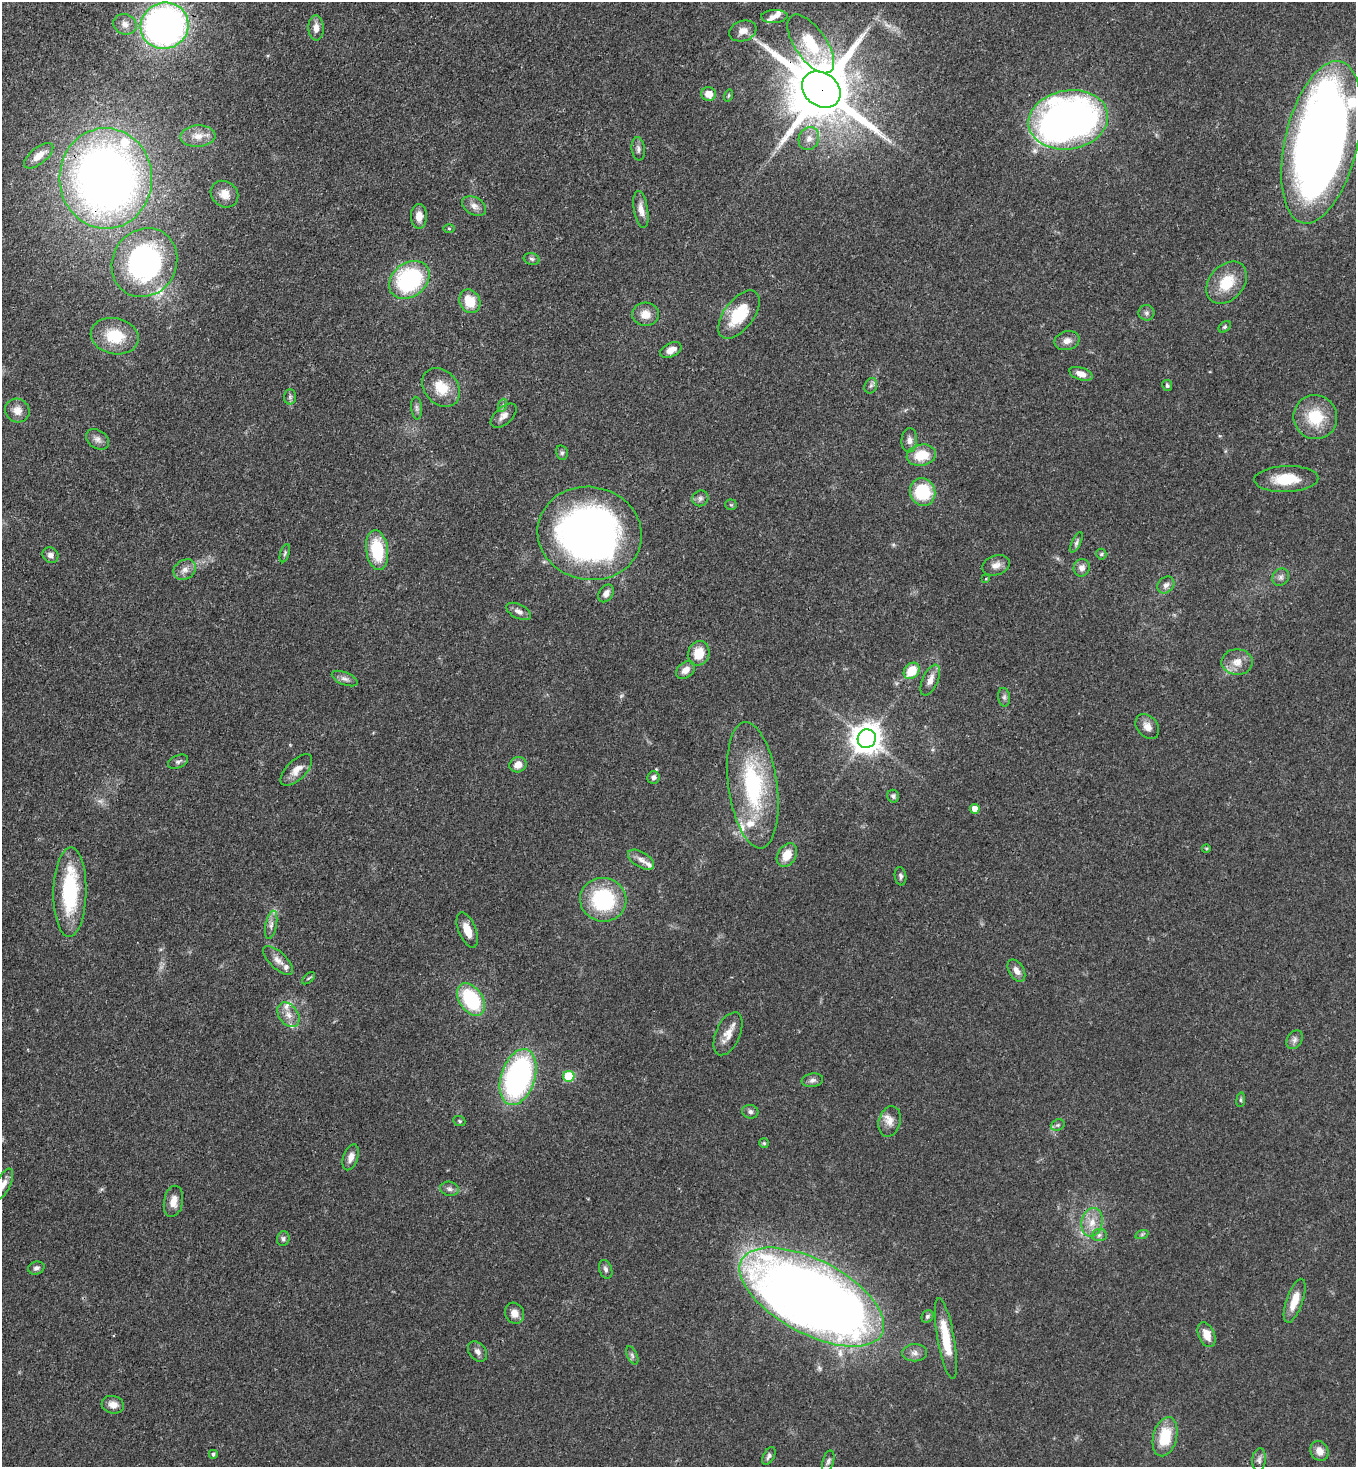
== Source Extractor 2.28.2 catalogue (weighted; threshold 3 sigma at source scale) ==
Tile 11 of 4 x 4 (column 3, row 3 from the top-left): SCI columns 3070-4423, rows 1525-2989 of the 6000 x 5978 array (HDU 1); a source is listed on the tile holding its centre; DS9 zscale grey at full resolution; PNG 1358 x 1469 px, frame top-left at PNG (2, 2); each listed source drawn as its Kron ellipse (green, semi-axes under 4 px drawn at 4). Shown black and unused: <1% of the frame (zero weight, under 3 of 4 exposures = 7% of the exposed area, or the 3 px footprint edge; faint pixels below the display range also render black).
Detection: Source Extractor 2.28.2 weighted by HDU 2 'WHT'; one run over the whole footprint, this tile lists its part. Background 0.0701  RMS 0.0036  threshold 0.016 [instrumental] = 3 sigma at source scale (4.5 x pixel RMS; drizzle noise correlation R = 1.50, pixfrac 1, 0.05/0.05 arcsec/px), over >= 5 px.
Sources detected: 148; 2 too faint to see at this stretch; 1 inside a brighter object's white glare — neither listed nor drawn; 14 inside a brighter listed object's ellipse — not listed separately; the other 131 listed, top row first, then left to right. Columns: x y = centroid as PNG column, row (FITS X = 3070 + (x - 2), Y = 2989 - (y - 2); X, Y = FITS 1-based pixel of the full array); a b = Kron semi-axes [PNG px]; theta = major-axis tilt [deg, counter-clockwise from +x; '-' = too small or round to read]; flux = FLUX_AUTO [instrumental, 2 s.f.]
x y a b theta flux
774 16 13 6 2 1.8
125 24 12 10 -24 2.6
164 26 24 23 - 170
316 28 13 7 -87 2.8
743 31 14 10 20 3.1
811 44 34 15 -55 16
821 90 20 16 -37 3600
709 94 7 7 - 4.2
728 96 6 4 71 0.54
1068 120 40 29 9 200
198 136 17 10 4 4.1
809 139 12 10 68 2.7
1321 142 83 36 77 400
638 149 11 6 -84 1.3
39 156 17 8 38 3.9
106 178 50 46 -87 260
224 194 14 12 -39 3.9
474 206 13 8 -29 2.3
641 209 19 7 -80 2.9
419 216 12 8 -89 3.7
449 229 6 4 -1 0.44
532 259 8 5 -16 0.86
144 263 35 31 58 74
409 280 22 17 38 44
1227 283 23 17 49 11
470 301 12 10 -61 8
1147 313 8 8 - 1.2
646 314 13 11 -4 4.2
739 314 28 15 53 16
1225 327 7 5 41 0.61
115 336 24 18 -12 13
1067 341 13 9 14 2.5
671 350 11 6 26 3.1
1081 374 12 6 -19 3
1167 385 5 5 - 0.7
871 386 8 6 68 1
441 387 21 16 -49 8.4
290 397 7 6 - 0.82
503 405 7 4 70 0.72
417 408 11 5 -85 1
17 410 12 11 - 3.4
504 416 15 8 41 2.7
1315 417 22 21 - 14
97 439 12 9 -35 1.9
909 440 12 8 86 1.9
562 453 7 5 -76 0.78
921 455 15 10 11 9.1
1286 479 32 13 2 11
923 492 14 12 -65 19
700 498 8 7 - 1.2
731 505 5 5 - 0.52
590 533 52 46 -12 180
1076 542 11 4 63 1.1
377 550 20 11 -82 17
285 553 9 4 72 0.7
1101 554 5 5 - 0.52
50 555 8 7 - 1.7
996 565 14 9 19 2.6
1082 568 9 8 - 2.1
185 569 12 9 32 2.5
1281 577 9 8 - 1.4
986 579 4 3 - 0.37
1166 585 9 7 46 1.8
606 593 9 6 56 2.1
519 611 13 7 -27 1.9
699 653 12 10 68 7.6
1237 662 15 13 1 4.4
686 670 10 7 36 2.9
912 671 9 7 50 8.8
345 678 14 6 -22 1.7
930 680 16 7 66 2.9
1004 697 9 6 -81 0.99
1147 727 14 10 -51 3
867 739 9 9 - 550
178 762 10 6 23 1.2
518 765 9 7 22 3.3
296 770 20 10 45 3.8
653 778 6 6 - 1.2
753 785 63 24 -82 41
893 796 6 6 - 1.1
975 809 5 5 - 4
1206 849 4 3 - 0.43
787 855 13 9 58 5.6
641 860 14 7 -32 2.3
901 876 9 5 -82 0.97
70 892 45 16 89 29
603 900 23 21 -15 32
271 925 14 5 79 1.7
467 930 18 8 -68 4.8
278 960 19 8 -44 2.8
1016 971 12 7 -59 2.4
309 978 8 3 41 0.5
471 999 18 11 -56 27
288 1015 14 9 -53 3.2
728 1034 23 12 66 4.5
1294 1040 10 7 59 1.4
569 1076 5 5 - 19
518 1077 29 17 72 81
812 1080 11 6 7 1.4
1241 1100 7 4 82 0.52
750 1112 8 6 -17 1.1
459 1121 6 4 -23 0.51
890 1121 15 11 74 3.1
1058 1125 7 5 20 0.71
764 1143 5 5 - 0.49
351 1157 13 7 71 2.5
3 1184 16 7 65 2.3
449 1189 9 7 -12 1.4
173 1201 16 9 79 3.5
1092 1222 14 10 78 4.6
1142 1234 7 4 19 0.59
1099 1235 7 6 - 1.1
283 1238 7 6 - 0.94
36 1268 8 6 15 1.2
606 1269 9 6 -70 1.2
812 1297 79 37 -28 520
1295 1301 23 8 71 6.2
514 1313 11 9 -62 3
927 1316 7 5 53 0.76
1207 1335 13 8 -67 4.4
946 1338 41 8 -80 12
477 1351 11 8 -50 1.7
914 1353 12 8 1 1.9
632 1355 9 5 -64 0.85
113 1405 11 8 -15 2.8
1165 1437 20 11 76 13
1319 1451 10 8 -62 3
213 1454 4 4 - 0.75
769 1456 9 5 61 1
1259 1460 12 7 84 1.4
828 1461 11 5 74 1
Overlapping masked pixels (flux is a lower limit): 2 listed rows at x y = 821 90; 106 178
Isophote crosses this tile's border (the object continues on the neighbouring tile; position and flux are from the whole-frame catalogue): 2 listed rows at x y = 1321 142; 3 1184